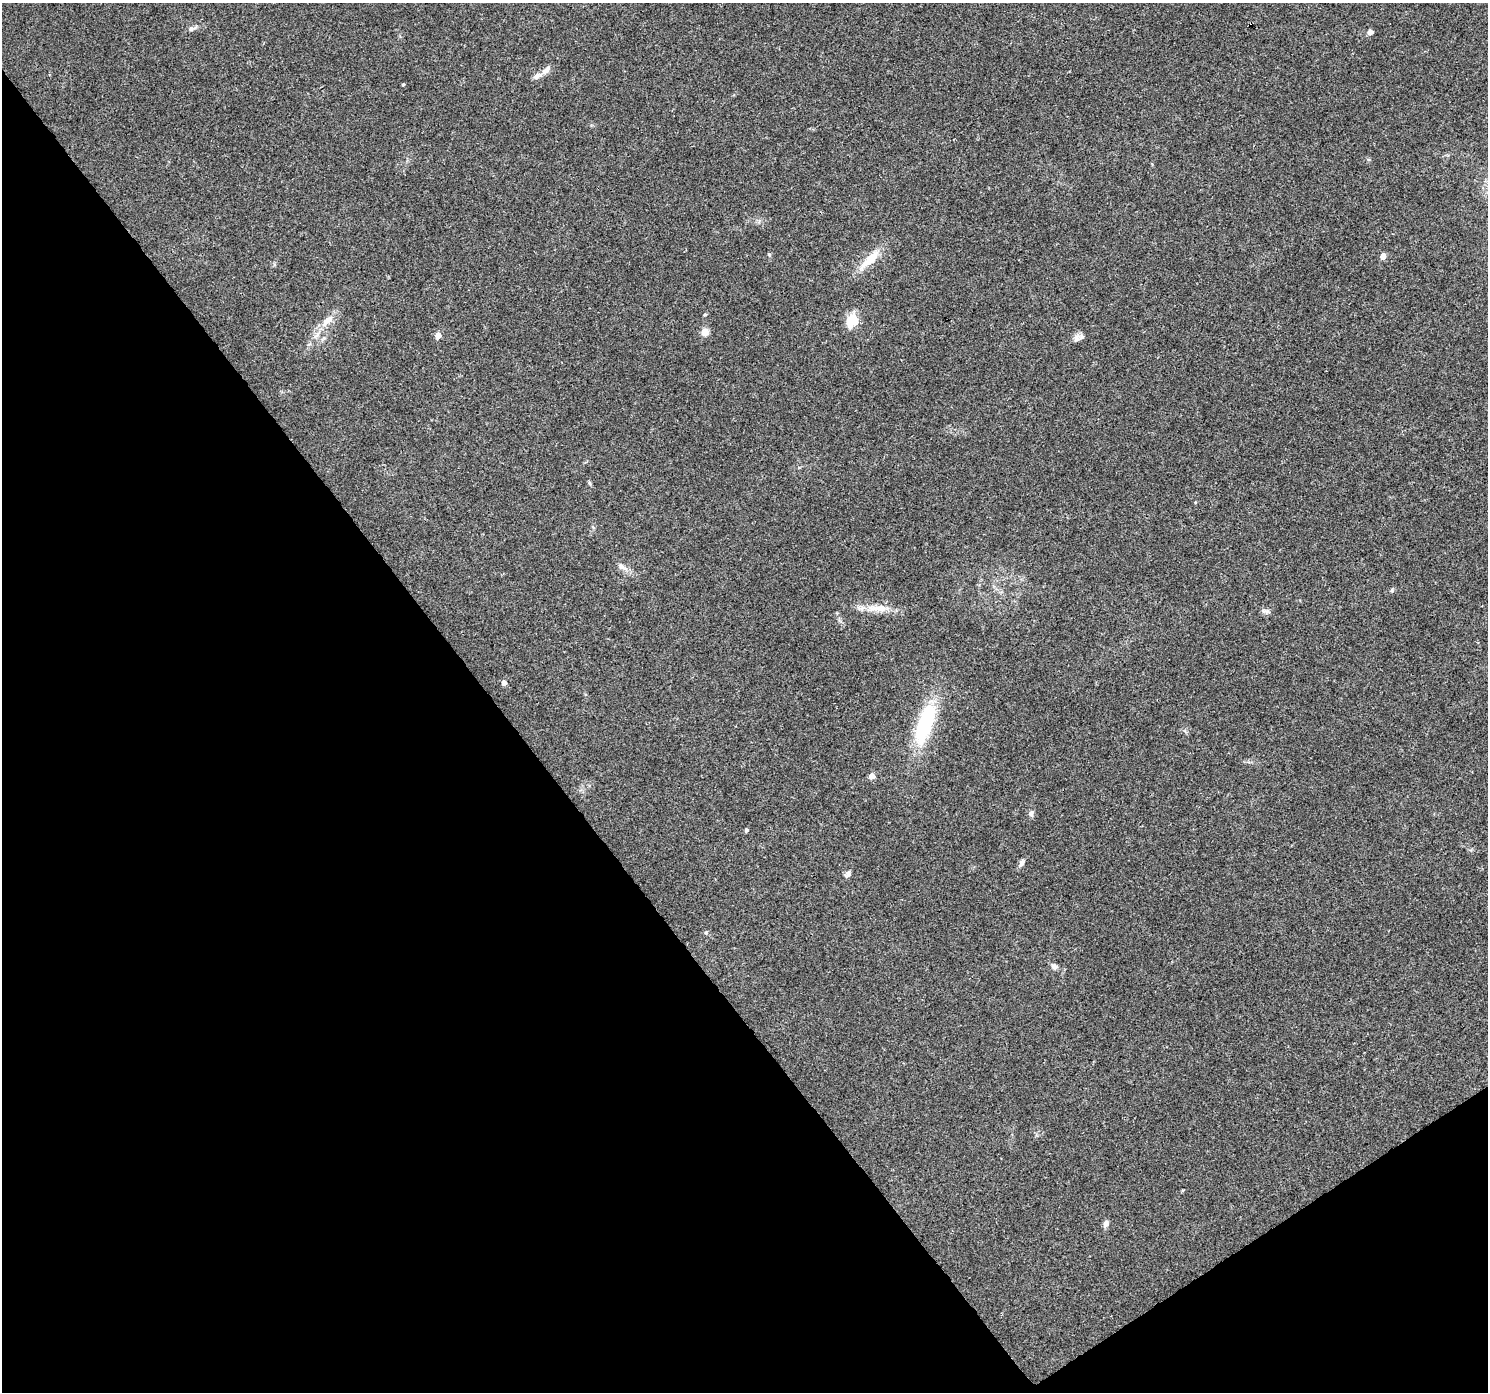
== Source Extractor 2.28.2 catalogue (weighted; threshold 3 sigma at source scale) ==
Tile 14 of 4 x 4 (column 2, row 4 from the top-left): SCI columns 1491-2976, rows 192-1581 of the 5949 x 5879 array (HDU 1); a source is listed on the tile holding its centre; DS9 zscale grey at full resolution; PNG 1490 x 1394 px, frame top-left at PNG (2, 3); no overlay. Shown black and unused: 37% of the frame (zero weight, under 3 of 4 exposures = <1% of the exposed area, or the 3 px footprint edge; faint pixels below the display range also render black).
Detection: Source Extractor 2.28.2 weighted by HDU 2 'WHT'; one run over the whole footprint, this tile lists its part. Background 0.0257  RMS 0.003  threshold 0.0135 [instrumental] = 3 sigma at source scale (4.5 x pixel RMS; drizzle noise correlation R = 1.50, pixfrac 1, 0.0396/0.0396 arcsec/px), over >= 5 px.
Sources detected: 29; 2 inside a brighter listed object's ellipse — not listed separately; the other 27 listed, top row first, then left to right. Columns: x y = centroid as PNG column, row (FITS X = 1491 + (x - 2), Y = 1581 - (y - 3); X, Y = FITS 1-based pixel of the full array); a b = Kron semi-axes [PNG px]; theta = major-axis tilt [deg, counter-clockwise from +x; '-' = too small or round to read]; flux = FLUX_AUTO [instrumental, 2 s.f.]
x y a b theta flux
192 28 13 5 21 1.1
1370 32 5 4 - 1.6
546 70 14 7 44 1.6
403 84 4 3 - 0.28
769 254 5 4 - 0.33
1383 256 5 5 - 2.4
870 259 34 10 45 6.4
705 314 5 3 - 0.29
327 320 22 9 39 3.5
852 320 6 5 - 25
705 332 8 7 - 2.4
438 335 5 4 - 3.2
1076 338 11 8 68 1.4
622 566 18 6 -35 1.7
1392 590 6 4 72 0.38
879 608 20 10 -1 4.1
1267 611 8 6 20 0.84
504 683 5 5 - 1.7
925 723 52 17 72 23
872 776 5 5 - 2.4
1031 813 10 6 84 0.86
746 830 4 4 - 0.62
1022 862 9 6 66 0.96
848 874 10 6 71 0.91
706 932 5 4 - 0.34
1054 966 8 7 - 1
1106 1224 10 6 59 1